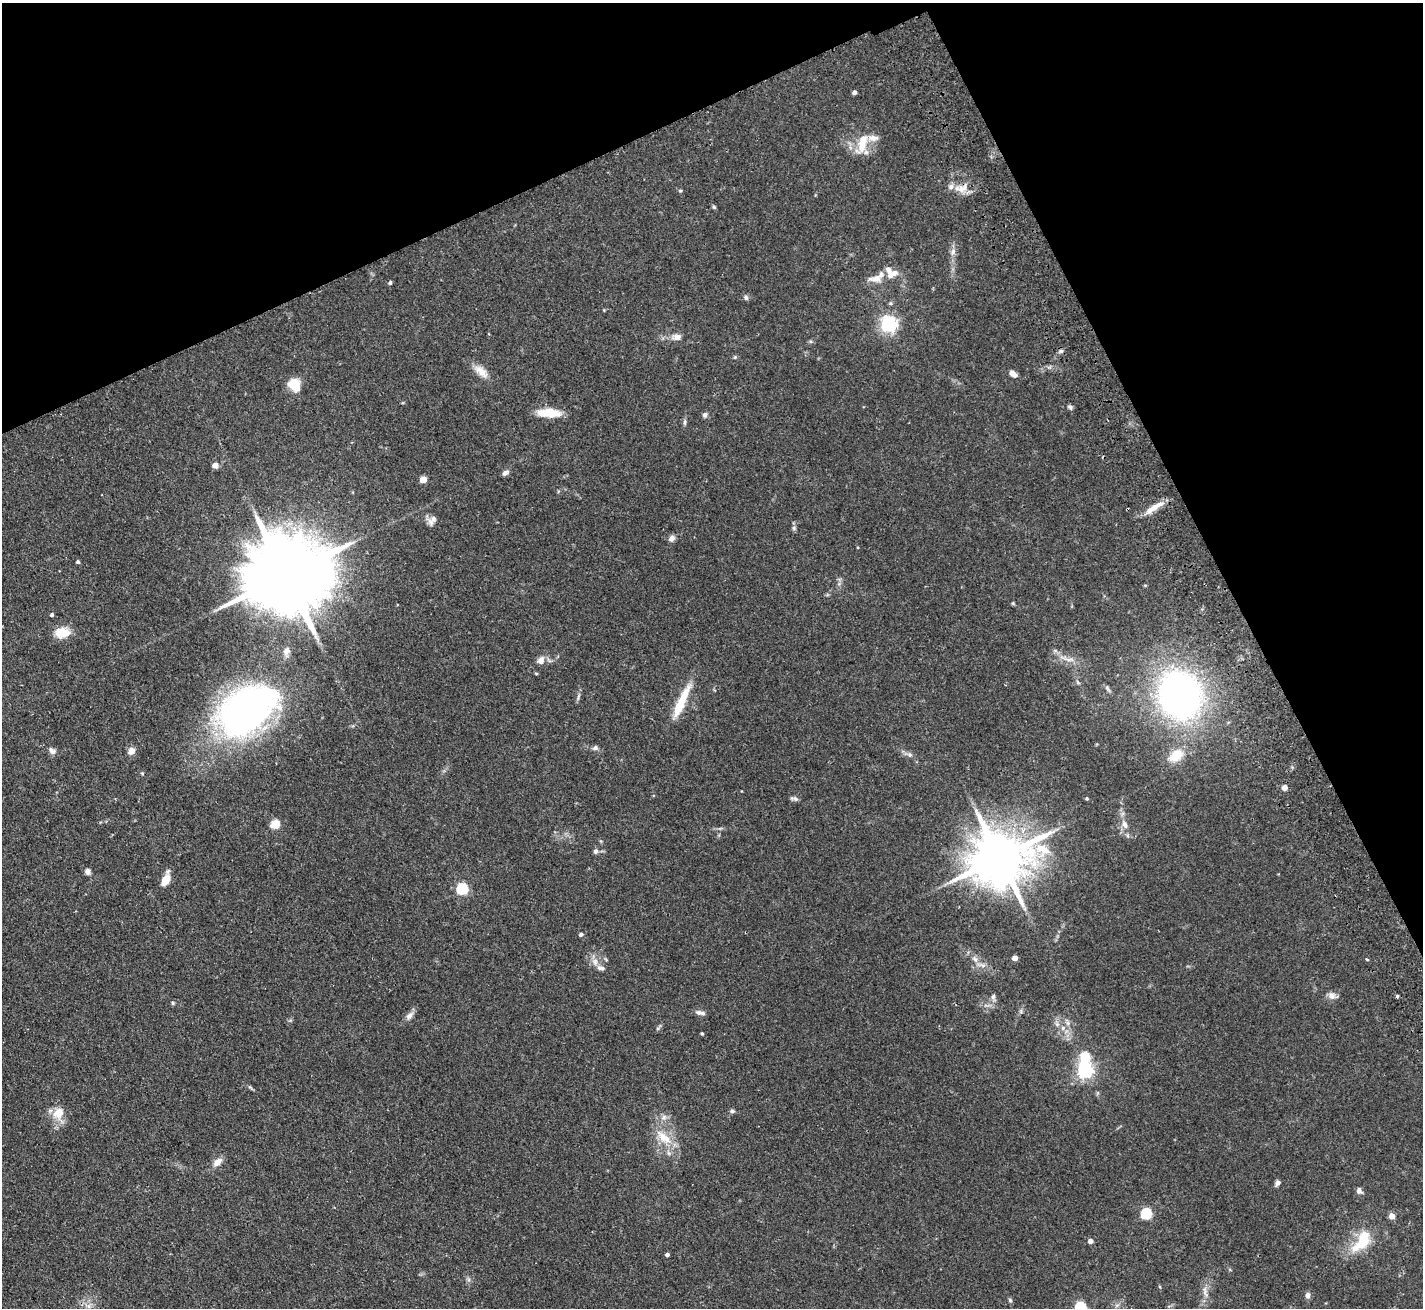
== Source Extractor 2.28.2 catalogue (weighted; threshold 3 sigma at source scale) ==
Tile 3 of 4 x 4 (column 3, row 1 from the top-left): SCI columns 2894-4314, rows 4238-5543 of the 5788 x 5729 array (HDU 1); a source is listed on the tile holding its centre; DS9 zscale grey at full resolution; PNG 1425 x 1310 px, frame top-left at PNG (2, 3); no overlay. Shown black and unused: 24% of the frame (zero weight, under 2 of 3 exposures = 3% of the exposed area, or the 3 px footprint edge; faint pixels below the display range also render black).
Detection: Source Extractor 2.28.2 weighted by HDU 2 'WHT'; one run over the whole footprint, this tile lists its part. Background 0.073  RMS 0.0054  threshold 0.0241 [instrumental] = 3 sigma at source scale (4.5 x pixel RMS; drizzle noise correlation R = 1.50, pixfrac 1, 0.05/0.05 arcsec/px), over >= 5 px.
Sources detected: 96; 1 inside a brighter object's white glare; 1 cosmic-ray / hot-pixel residue — not listed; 8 inside a brighter listed object's ellipse — not listed separately; the other 86 listed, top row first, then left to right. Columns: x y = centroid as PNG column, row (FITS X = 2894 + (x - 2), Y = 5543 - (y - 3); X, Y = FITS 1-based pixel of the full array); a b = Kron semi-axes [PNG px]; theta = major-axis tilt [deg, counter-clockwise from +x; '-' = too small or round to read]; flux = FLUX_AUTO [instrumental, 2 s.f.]
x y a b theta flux
855 92 4 4 - 1.9
862 144 29 11 72 11
962 188 16 8 23 5.2
680 191 5 3 - 0.53
714 207 5 5 - 0.76
953 252 10 6 75 2.4
891 275 19 9 27 5.4
390 283 4 4 - 0.9
746 297 7 6 - 1.2
889 324 6 6 - 180
677 337 10 7 -2 3.4
1061 351 5 5 - 1
481 371 21 10 -42 5.7
1013 374 8 5 -43 3.2
294 385 14 10 -57 12
1070 407 7 4 -20 1.1
549 413 26 9 -3 11
705 415 7 6 - 1.4
215 465 6 5 - 3
505 473 8 6 42 1.7
423 479 5 4 - 9.4
1152 509 25 7 35 6.4
432 520 15 8 53 2.7
794 528 6 5 - 0.97
672 538 9 7 42 2.1
78 562 4 4 - 0.94
284 576 30 18 24 8900
1145 585 5 3 - 0.5
1013 603 5 4 - 0.6
52 615 4 3 - 1.1
63 632 15 11 6 10
286 651 11 8 61 2.9
1068 659 21 4 -12 3.2
541 660 10 8 69 3.2
1078 682 8 3 -45 0.77
1180 695 42 36 -72 210
578 697 11 3 80 1.2
681 703 44 9 66 16
247 710 52 34 35 260
595 748 7 6 - 1.4
52 751 11 7 -37 2.1
131 751 9 8 - 3.2
910 755 6 5 - 1.1
1176 755 15 11 37 11
1285 788 6 5 - 2.5
1087 798 5 4 - 0.57
795 799 9 6 -28 1.4
275 824 5 5 - 24
1125 824 11 7 -67 2.8
1043 850 20 15 -29 12
596 851 7 6 - 1.5
999 858 17 14 22 3500
88 871 7 6 - 2.1
166 879 12 8 54 5.9
462 889 6 6 - 51
581 934 4 4 - 1.4
1015 958 4 4 - 4.1
975 959 10 6 -48 2.2
1367 959 4 3 - 0.64
595 962 11 8 -84 3.2
1332 996 12 8 -24 2.9
1397 996 3 3 - 1.7
993 997 8 6 74 1.3
173 1003 5 5 - 0.68
700 1013 14 5 -10 2
409 1015 13 7 45 2.6
1063 1028 7 6 - 1.8
702 1034 4 3 - 0.53
1085 1070 6 6 - 170
732 1111 6 5 - 1.1
58 1113 18 15 66 7.9
664 1117 9 7 57 2.3
664 1137 27 11 -40 11
217 1162 11 7 41 4.3
1277 1183 8 5 53 1.5
1359 1191 8 6 -69 1.9
1146 1214 5 5 - 42
1392 1216 4 4 - 6.3
1090 1241 4 4 - 2.8
1362 1243 26 12 41 17
667 1255 4 4 - 1.5
1205 1292 19 6 -78 3.2
1308 1295 8 6 84 1.8
1010 1300 5 5 - 0.81
89 1306 7 6 - 1.8
1080 1308 6 5 - 54
Isophote crosses this tile's border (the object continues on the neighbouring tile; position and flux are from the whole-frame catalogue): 1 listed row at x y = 1080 1308